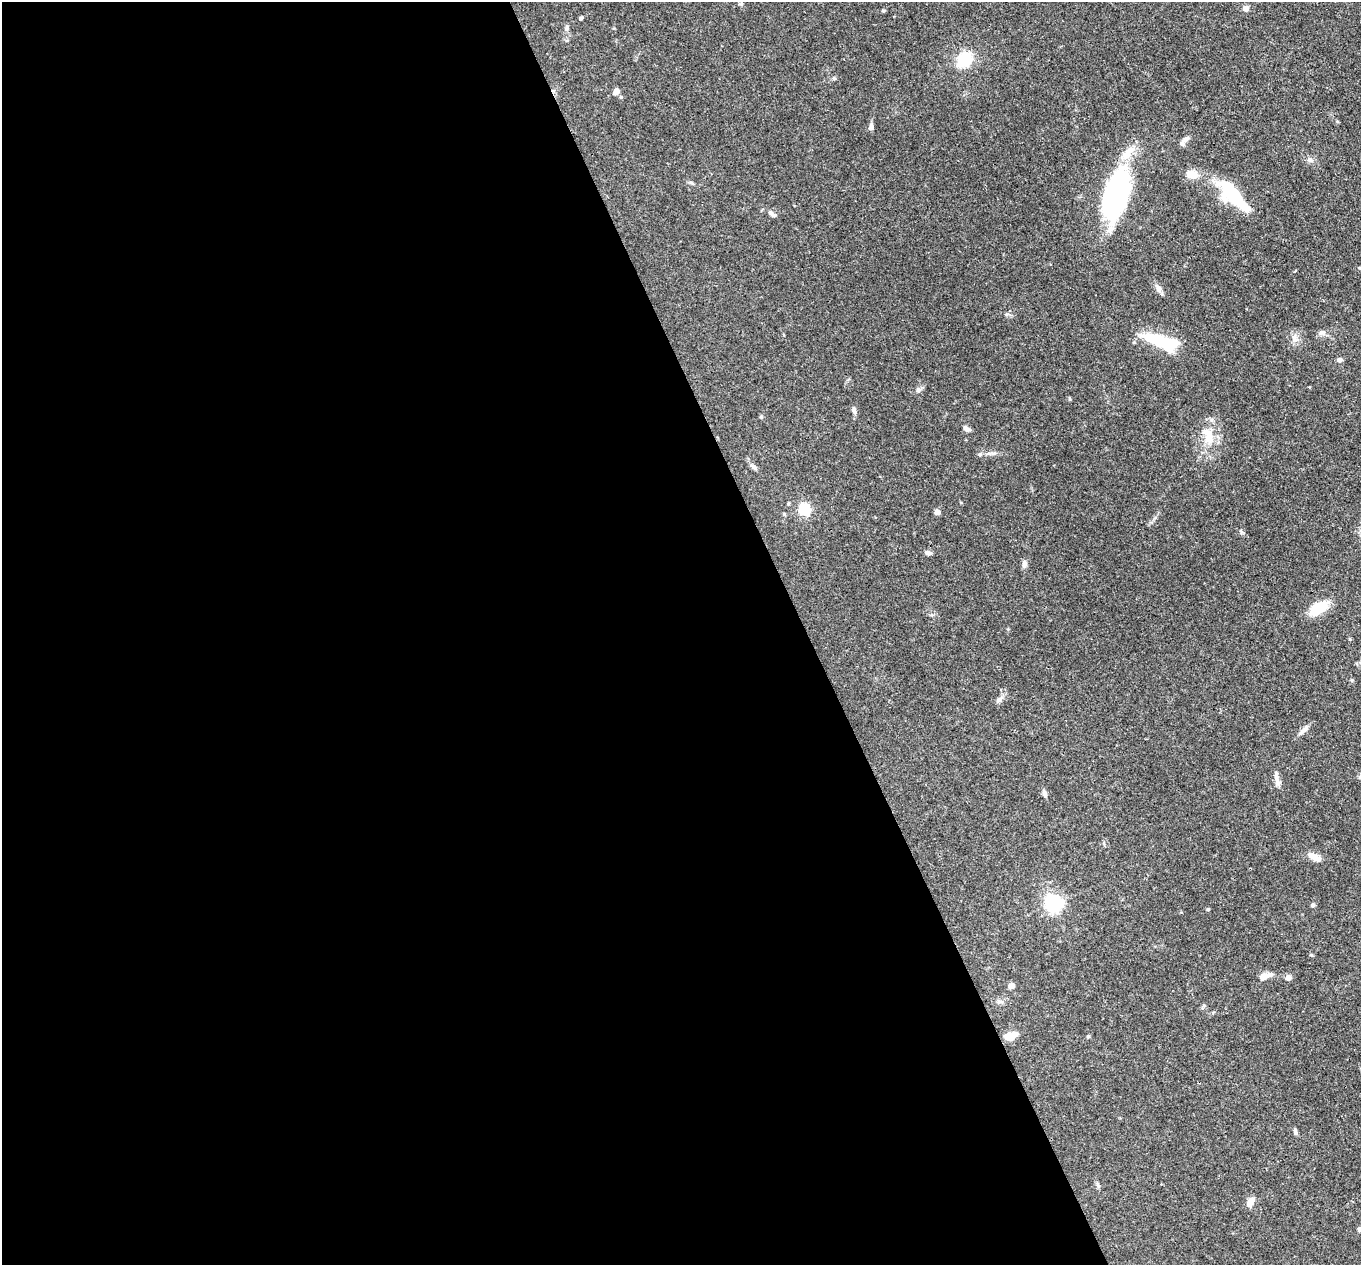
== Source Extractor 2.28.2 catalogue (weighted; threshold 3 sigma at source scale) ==
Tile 9 of 4 x 4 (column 1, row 3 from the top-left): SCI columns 98-1456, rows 1600-2862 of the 5639 x 5584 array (HDU 1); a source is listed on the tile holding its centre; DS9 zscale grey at full resolution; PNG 1363 x 1267 px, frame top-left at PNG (2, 2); no overlay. Shown black and unused: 59% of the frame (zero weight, under 3 of 4 exposures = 8% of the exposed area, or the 3 px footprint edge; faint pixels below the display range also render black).
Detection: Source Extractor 2.28.2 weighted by HDU 2 'WHT'; one run over the whole footprint, this tile lists its part. Background 0.0914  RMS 0.0038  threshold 0.0172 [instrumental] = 3 sigma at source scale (4.5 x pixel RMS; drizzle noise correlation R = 1.50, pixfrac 1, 0.05/0.05 arcsec/px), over >= 5 px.
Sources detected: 57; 1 inside a brighter object's white glare — not listed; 3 inside a brighter listed object's ellipse — not listed separately; the other 53 listed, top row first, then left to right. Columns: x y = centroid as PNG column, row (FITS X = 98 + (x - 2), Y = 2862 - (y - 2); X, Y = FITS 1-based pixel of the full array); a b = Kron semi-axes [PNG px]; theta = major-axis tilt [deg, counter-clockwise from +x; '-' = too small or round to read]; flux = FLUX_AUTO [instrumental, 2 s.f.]
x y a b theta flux
741 4 6 5 - 0.6
1246 8 4 4 - 4.4
883 11 6 4 0 0.43
581 18 4 3 - 0.82
567 28 7 6 - 0.92
964 59 18 15 42 12
834 78 6 5 - 0.55
616 91 6 5 - 2.5
621 97 5 4 - 0.47
871 127 10 5 82 1.4
1185 140 11 6 25 1.3
1310 160 8 6 -21 1.1
1192 174 16 10 -5 4.2
1116 193 50 22 74 75
1232 194 36 13 -47 22
772 214 12 6 -35 1.4
1360 268 5 3 - 0.38
1158 288 10 7 -58 1.7
1321 333 8 6 26 1.1
1294 338 11 7 -71 1.9
1160 341 38 11 -17 23
1340 360 7 6 - 0.98
918 390 7 6 - 1.2
854 410 10 6 -76 1.3
761 417 5 4 - 0.43
966 429 9 6 -41 1.3
1208 436 27 14 -73 8
993 453 9 5 0 1
980 454 6 5 - 0.69
753 467 11 5 -49 1.2
804 509 6 5 - 48
937 512 4 4 - 3.9
928 553 7 5 -13 1.5
1024 564 11 6 83 1.4
1318 608 17 10 34 14
1350 639 5 3 - 0.32
1000 699 14 4 37 1.3
1304 730 17 6 44 1.9
1277 779 20 6 -75 2.1
1045 794 9 5 -80 1.3
1314 857 20 7 -28 3.1
1054 904 6 6 - 140
1313 905 6 5 - 0.83
1208 909 5 3 - 0.37
1265 976 15 6 22 3.7
1288 978 6 6 - 1.9
1011 986 7 6 - 1.4
999 1002 9 4 -8 0.87
1011 1036 13 8 23 5.6
1088 1036 6 4 2 0.42
1295 1132 9 4 -71 0.87
1251 1201 10 7 60 3.2
1359 1229 5 4 - 0.68
Isophote crosses this tile's border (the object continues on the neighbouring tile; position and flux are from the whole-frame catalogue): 2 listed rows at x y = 1360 268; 1359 1229
Unlisted compact peaks at least as high as the median listed source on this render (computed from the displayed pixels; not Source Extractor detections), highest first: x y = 1241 532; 1311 955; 1070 399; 1007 314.